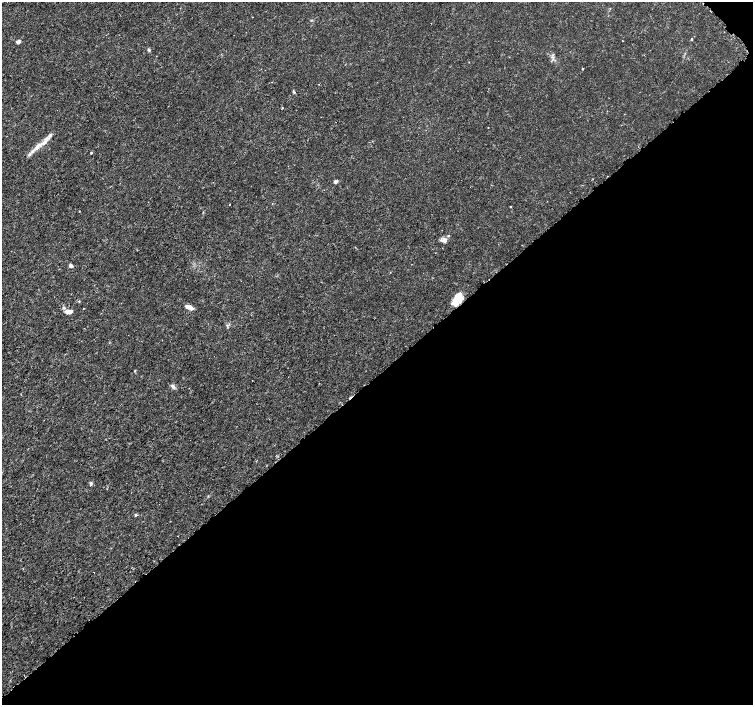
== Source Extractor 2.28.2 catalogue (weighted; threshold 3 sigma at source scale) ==
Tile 12 of 4 x 4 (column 4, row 3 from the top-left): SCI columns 4525-6025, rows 1576-2980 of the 6056 x 6026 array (HDU 1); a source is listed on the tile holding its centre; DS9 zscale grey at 2 x 2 block average (1 PNG px = mean of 2 x 2 image px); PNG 755 x 707 px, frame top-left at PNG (2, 2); no overlay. Shown black and unused: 47% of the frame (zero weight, under 3 of 5 exposures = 2% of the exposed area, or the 3 px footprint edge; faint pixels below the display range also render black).
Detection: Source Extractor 2.28.2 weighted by HDU 2 'WHT'; one run over the whole footprint, this tile lists its part. Background 0.00166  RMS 7.4e-04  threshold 0.00334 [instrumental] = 3 sigma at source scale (4.5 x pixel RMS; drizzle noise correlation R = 1.50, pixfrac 1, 0.0396/0.0396 arcsec/px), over >= 5 px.
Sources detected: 30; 1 cosmic-ray / hot-pixel residue — not listed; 4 inside a brighter listed object's ellipse — not listed separately; the other 25 listed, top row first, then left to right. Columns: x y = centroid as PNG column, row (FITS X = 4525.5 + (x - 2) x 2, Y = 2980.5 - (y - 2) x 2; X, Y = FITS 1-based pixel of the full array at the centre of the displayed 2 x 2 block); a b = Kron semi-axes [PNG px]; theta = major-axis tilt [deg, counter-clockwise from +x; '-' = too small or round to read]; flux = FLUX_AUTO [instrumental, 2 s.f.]
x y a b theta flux
691 39 2 2 - 0.15
18 41 4 3 - 0.79
149 50 5 4 - 0.28
553 58 8 2 83 0.27
583 69 2 2 - 0.14
294 92 5 3 - 0.22
282 108 2 2 - 0.14
45 141 18 5 52 1.4
91 153 3 2 - 0.18
29 154 6 3 42 0.43
335 181 4 3 - 0.53
229 204 2 2 - 0.15
510 207 2 2 - 0.14
444 240 7 6 - 0.76
71 266 4 4 - 0.49
458 297 11 7 80 3.3
79 301 3 2 - 0.11
189 307 9 4 -23 1
64 308 5 3 - 0.24
84 308 2 2 - 0.11
68 312 8 5 -2 1
135 371 3 3 - 0.12
173 386 7 4 -41 0.58
91 483 5 3 - 0.34
136 515 3 3 - 0.24
Overlapping masked pixels (flux is a lower limit): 1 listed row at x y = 458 297